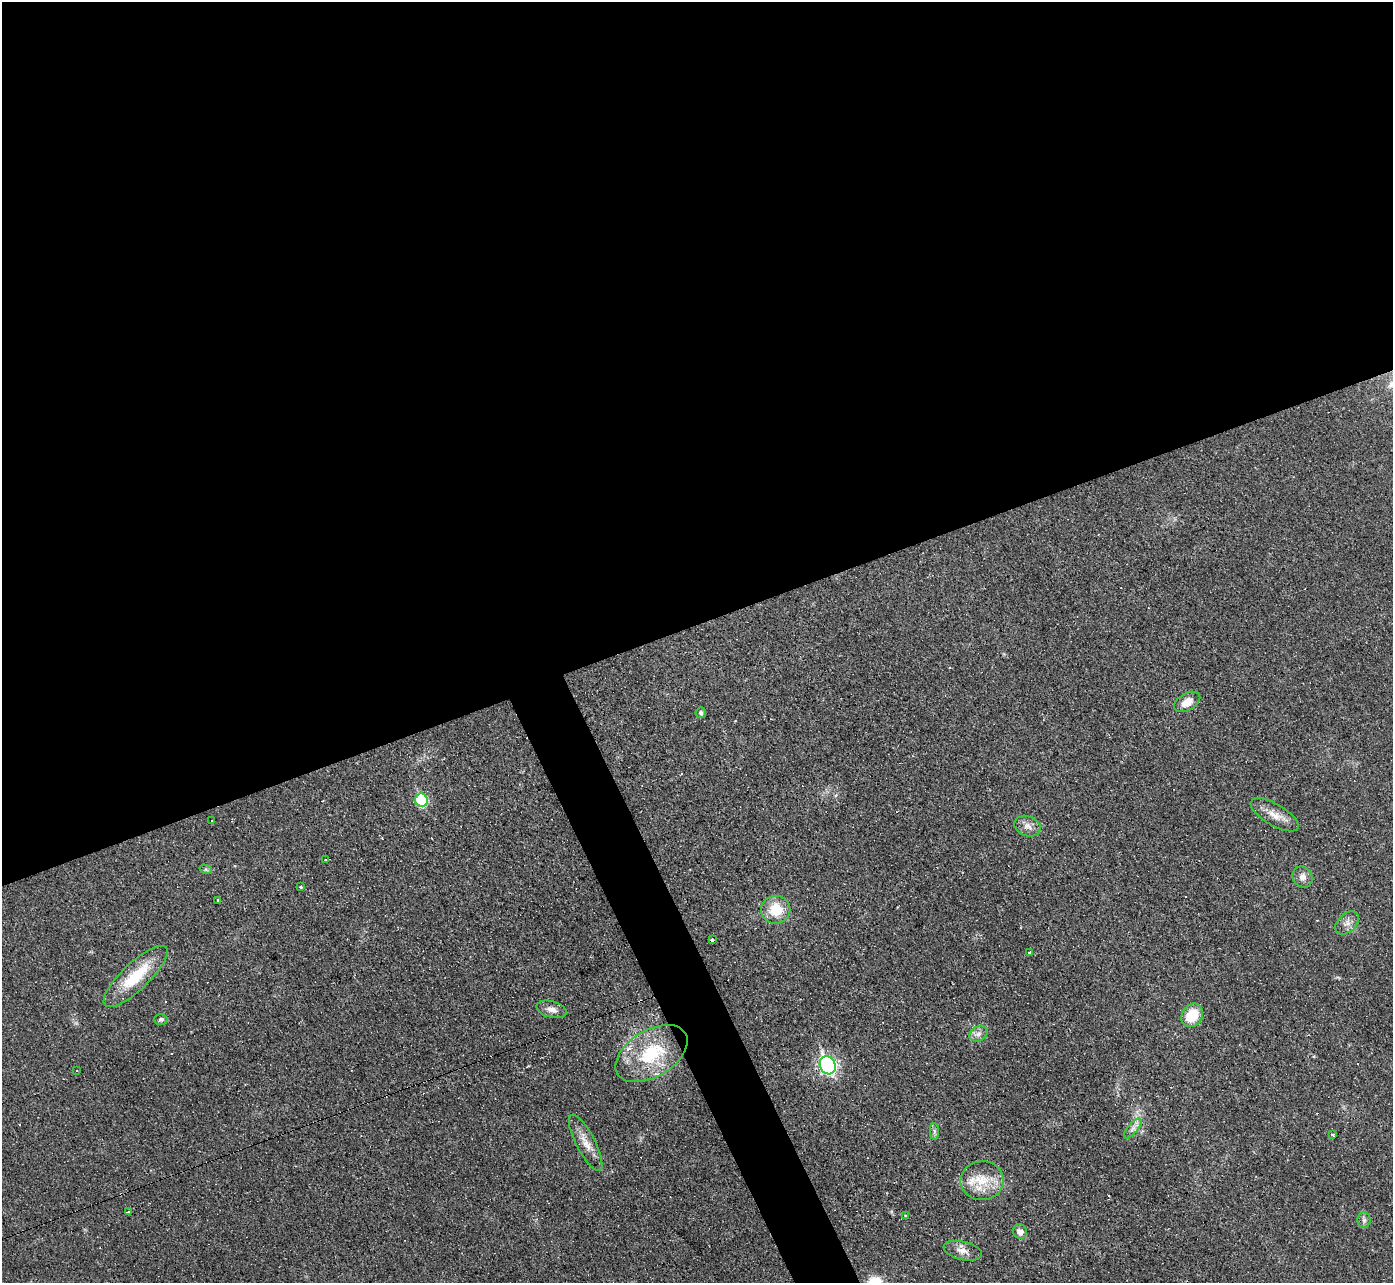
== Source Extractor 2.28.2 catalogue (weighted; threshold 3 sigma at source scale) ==
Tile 2 of 4 x 4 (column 2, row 1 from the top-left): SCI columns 1392-2782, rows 3993-5273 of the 5565 x 5552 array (HDU 1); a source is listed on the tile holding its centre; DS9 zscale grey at full resolution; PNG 1395 x 1285 px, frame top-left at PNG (2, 2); each listed source drawn as its Kron ellipse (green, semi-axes under 4 px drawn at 4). Shown black and unused: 51% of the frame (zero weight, under 3 of 4 exposures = <1% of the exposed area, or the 3 px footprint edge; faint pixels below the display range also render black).
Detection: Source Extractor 2.28.2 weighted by HDU 2 'WHT'; one run over the whole footprint, this tile lists its part. Background 0.0568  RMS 0.005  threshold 0.0223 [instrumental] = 3 sigma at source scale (4.5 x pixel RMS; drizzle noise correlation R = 1.50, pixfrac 1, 0.05/0.05 arcsec/px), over >= 5 px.
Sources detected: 46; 12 cosmic-ray / hot-pixel residue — neither listed nor drawn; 1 inside a brighter listed object's ellipse — not listed separately; the other 33 listed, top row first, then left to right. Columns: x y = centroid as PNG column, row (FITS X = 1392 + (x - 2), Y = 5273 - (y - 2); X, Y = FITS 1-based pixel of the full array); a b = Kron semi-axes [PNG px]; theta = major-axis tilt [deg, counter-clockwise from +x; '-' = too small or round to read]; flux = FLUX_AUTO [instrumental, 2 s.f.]
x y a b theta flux
1187 702 14 8 30 5.5
701 713 5 5 - 1.3
421 800 6 6 - 33
1275 815 27 10 -30 6.6
211 820 3 3 - 8.3
1027 826 13 10 -20 3.5
325 860 3 2 - 0.75
206 870 6 4 -20 0.8
1303 877 11 9 -57 3.2
300 886 3 2 - 0.56
218 901 3 3 - 1.4
776 910 14 14 - 13
1347 923 14 9 43 3.4
712 940 4 3 - 0.67
1030 953 3 3 - 3.4
136 976 42 13 43 22
551 1009 15 8 -15 3.8
1192 1015 12 10 59 13
161 1019 7 5 2 1.3
978 1034 9 7 32 2.4
651 1054 40 23 31 31
828 1065 9 7 -62 130
77 1070 3 3 - 0.91
1133 1128 12 5 50 2.2
934 1131 8 4 -90 1.2
1333 1134 3 3 - 0.8
586 1143 31 9 -63 6.9
982 1181 21 19 2 13
128 1211 3 2 - 0.81
906 1216 3 3 - 2
1364 1220 8 6 89 1.4
1020 1232 7 7 - 3.3
963 1251 19 9 -14 4.2